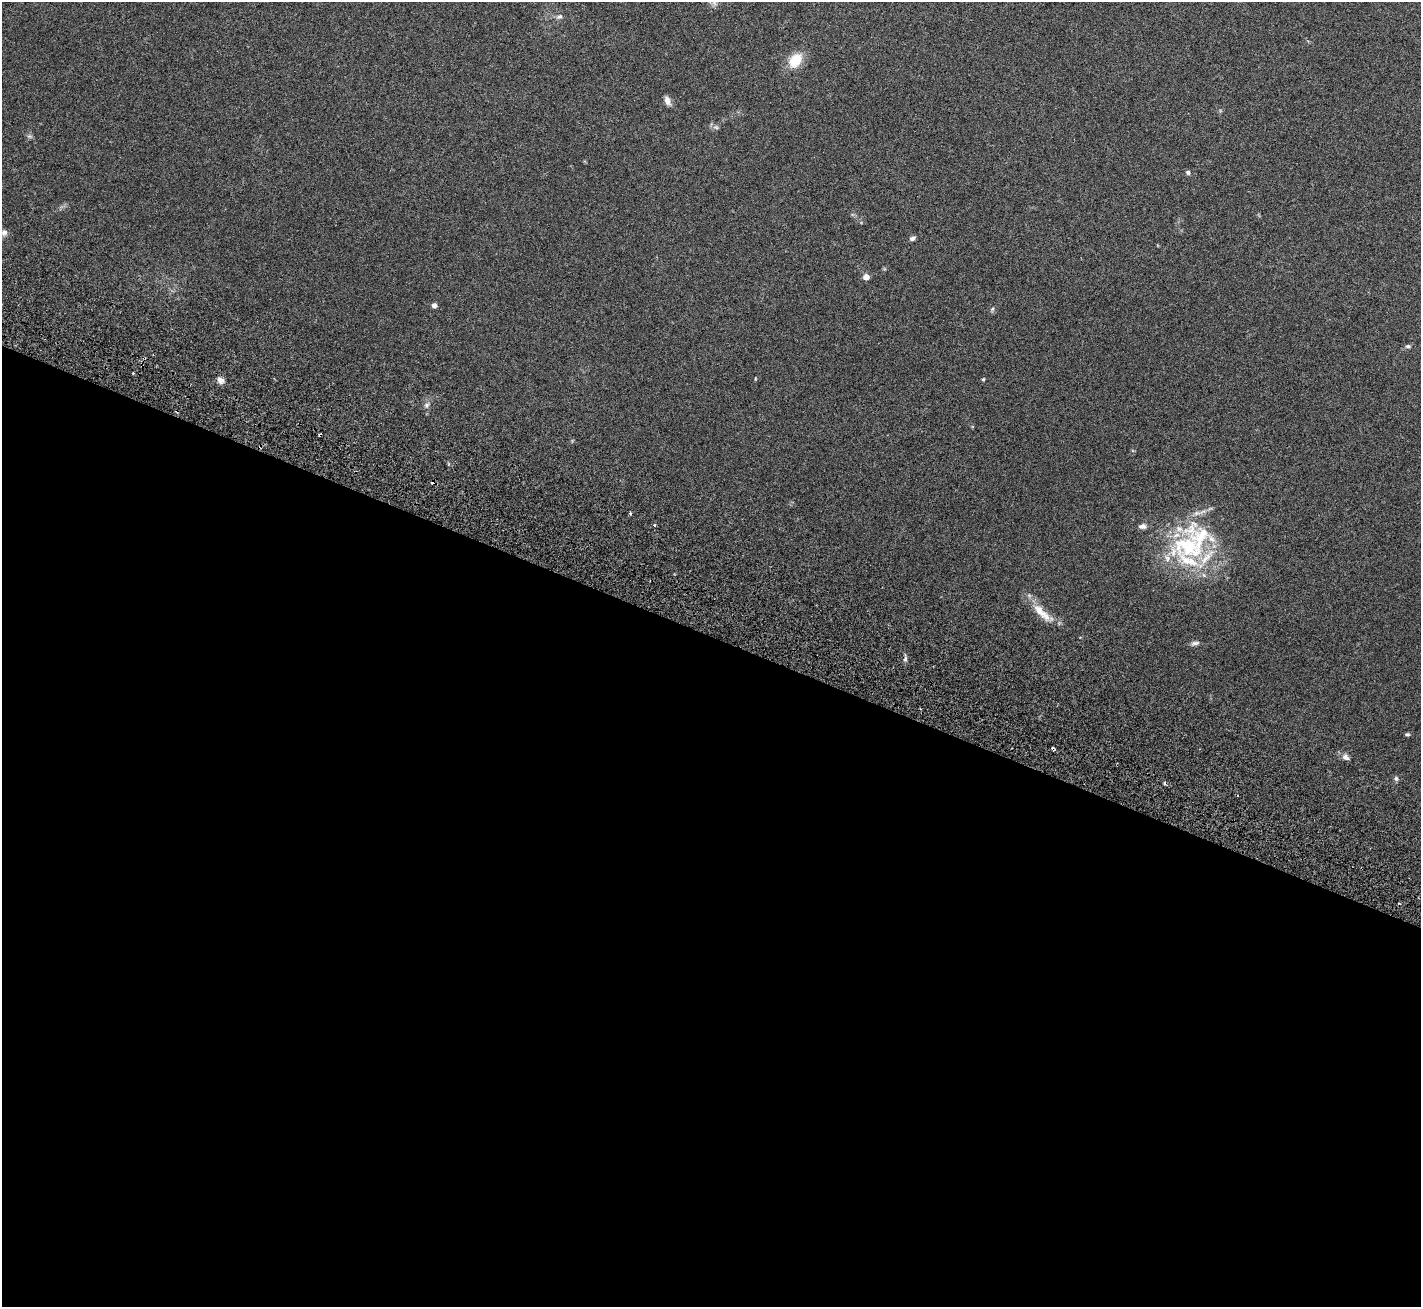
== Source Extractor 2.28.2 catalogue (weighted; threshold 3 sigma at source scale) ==
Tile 14 of 4 x 4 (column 2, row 4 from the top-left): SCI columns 1538-2956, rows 456-1760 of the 6198 x 6388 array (HDU 1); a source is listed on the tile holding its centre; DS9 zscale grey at full resolution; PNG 1423 x 1309 px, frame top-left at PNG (2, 2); no overlay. Shown black and unused: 51% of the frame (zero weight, under 3 of 6 exposures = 8% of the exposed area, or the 3 px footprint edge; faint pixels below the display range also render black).
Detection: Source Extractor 2.28.2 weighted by HDU 2 'WHT'; one run over the whole footprint, this tile lists its part. Background 0.105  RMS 0.004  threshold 0.0163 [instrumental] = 3 sigma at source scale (4.09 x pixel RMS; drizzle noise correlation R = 1.36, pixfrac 0.8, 0.0396/0.0396 arcsec/px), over >= 5 px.
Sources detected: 37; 4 cosmic-ray / hot-pixel residue — not listed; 4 inside a brighter listed object's ellipse — not listed separately; the other 29 listed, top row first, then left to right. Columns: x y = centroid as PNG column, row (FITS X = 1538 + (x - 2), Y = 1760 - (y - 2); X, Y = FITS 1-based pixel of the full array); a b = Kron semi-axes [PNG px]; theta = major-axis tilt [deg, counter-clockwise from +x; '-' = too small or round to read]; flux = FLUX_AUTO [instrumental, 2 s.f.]
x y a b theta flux
714 3 7 5 -44 0.93
559 16 8 6 30 0.96
795 60 18 12 52 7.9
667 101 10 6 -66 2
716 127 8 5 -16 0.82
29 136 6 5 - 0.68
1188 172 6 5 - 0.69
4 232 9 9 - 1.7
912 239 6 5 - 1
866 277 5 5 - 2.6
434 306 5 4 - 1.6
992 309 6 4 70 0.51
1408 346 7 5 11 0.7
133 373 3 3 - 0.3
755 378 4 3 - 0.36
983 379 5 4 - 0.39
220 380 9 7 -43 1.8
427 405 7 5 22 0.87
630 513 4 4 - 0.41
655 525 4 3 - 0.43
1143 526 9 6 5 1.5
1187 547 62 49 62 44
1039 611 23 11 -51 5.3
1195 643 12 5 10 1.1
905 659 7 5 77 0.85
1407 734 5 4 - 0.59
1053 749 4 3 - 0.92
1346 757 10 7 -44 1.5
1396 778 7 5 -64 0.68
Overlapping masked pixels (flux is a lower limit): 1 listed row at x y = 1053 749
Isophote crosses this tile's border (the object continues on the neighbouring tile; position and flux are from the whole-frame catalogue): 1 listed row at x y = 714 3